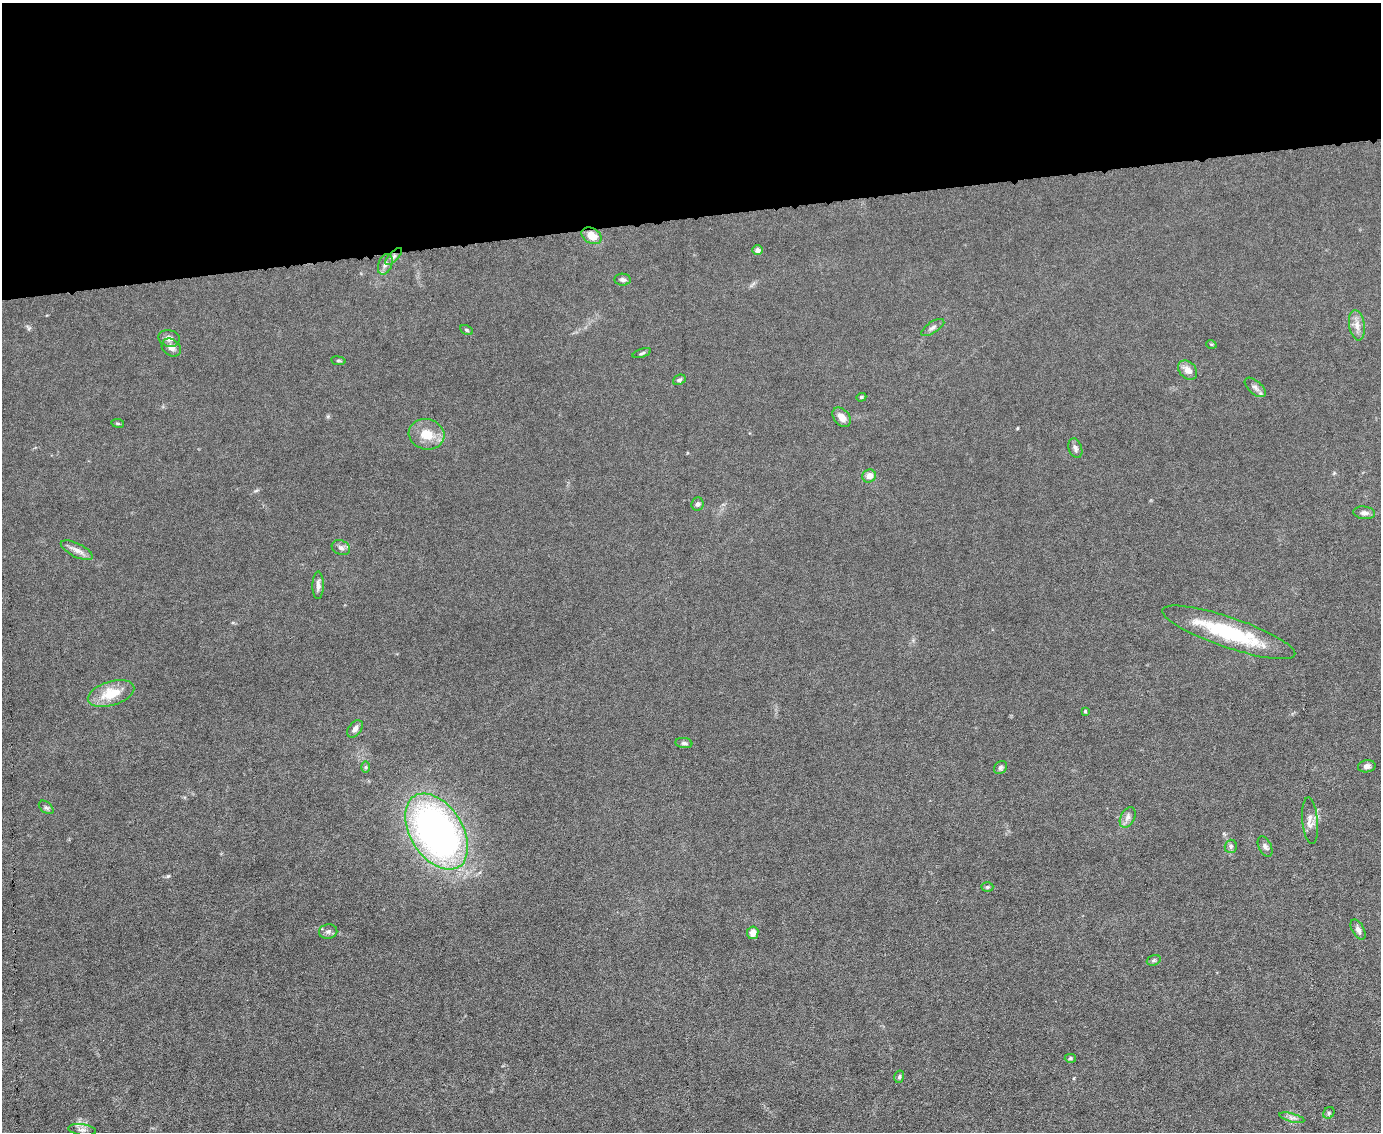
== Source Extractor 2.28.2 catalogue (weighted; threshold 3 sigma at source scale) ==
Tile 2 of 3 x 4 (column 2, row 1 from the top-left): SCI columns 1610-2988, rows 3390-4519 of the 4491 x 4519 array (HDU 1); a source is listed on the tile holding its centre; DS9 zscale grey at full resolution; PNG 1383 x 1134 px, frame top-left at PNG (2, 3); each listed source drawn as its Kron ellipse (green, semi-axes under 4 px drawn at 4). Shown black and unused: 19% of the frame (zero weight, under 6 of 12 exposures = <1% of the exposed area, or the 3 px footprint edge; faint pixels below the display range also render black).
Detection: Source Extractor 2.28.2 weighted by HDU 2 'WHT'; one run over the whole footprint, this tile lists its part. Background 0.0159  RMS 0.0032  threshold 0.0131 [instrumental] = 3 sigma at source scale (4.09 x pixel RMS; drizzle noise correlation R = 1.36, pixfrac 0.8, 0.05/0.05 arcsec/px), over >= 5 px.
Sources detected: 51; all 51 listed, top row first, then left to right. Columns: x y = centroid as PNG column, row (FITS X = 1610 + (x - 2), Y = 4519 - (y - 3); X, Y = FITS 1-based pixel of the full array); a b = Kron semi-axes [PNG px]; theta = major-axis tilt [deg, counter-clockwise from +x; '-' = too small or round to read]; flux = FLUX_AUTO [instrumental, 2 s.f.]
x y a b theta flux
592 236 11 7 -29 3.8
758 250 5 5 - 1.1
394 256 11 4 46 0.91
385 264 11 6 69 1.2
623 280 8 6 -4 0.9
1357 325 15 8 -81 2.2
933 327 13 5 33 1
466 330 7 4 -28 0.38
169 338 11 8 -13 1.5
1211 344 5 3 - 0.29
171 347 10 8 -36 1.5
642 353 9 4 18 0.52
338 361 7 3 -8 0.37
1188 370 11 8 -44 2.2
679 380 6 5 - 0.65
1255 387 13 6 -41 1.2
861 397 5 4 - 0.35
842 417 11 7 -51 2.3
118 423 6 3 -9 0.32
426 434 18 15 -14 5.6
1075 448 10 6 -71 0.96
869 476 7 6 - 2.1
697 504 7 6 - 0.71
1364 513 11 6 -6 1.1
341 548 9 7 -23 1.1
77 550 17 7 -26 2
318 585 14 5 89 1.4
1229 632 70 15 -19 23
111 694 24 12 17 7.5
1085 711 4 3 - 0.28
355 729 10 6 52 1.3
684 743 8 5 -7 0.64
1367 766 9 6 9 1.1
366 767 6 4 90 0.42
1000 767 7 5 46 0.65
46 807 8 5 -39 0.63
1128 817 11 7 62 1.3
1310 821 23 8 -85 2.1
437 831 42 26 -58 140
1231 846 7 6 - 0.68
1265 847 11 6 -63 0.91
987 887 6 5 - 0.45
1358 930 11 6 -60 1.2
328 932 9 7 10 0.94
753 933 6 5 - 2.3
1154 960 7 5 18 0.54
1070 1058 6 4 2 0.42
899 1077 6 4 75 0.49
1329 1113 6 5 - 0.52
1292 1118 13 3 -14 0.89
82 1130 14 5 -7 1.2
Unlisted compact peaks at least as high as the median listed source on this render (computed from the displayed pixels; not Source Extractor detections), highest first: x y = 168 876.